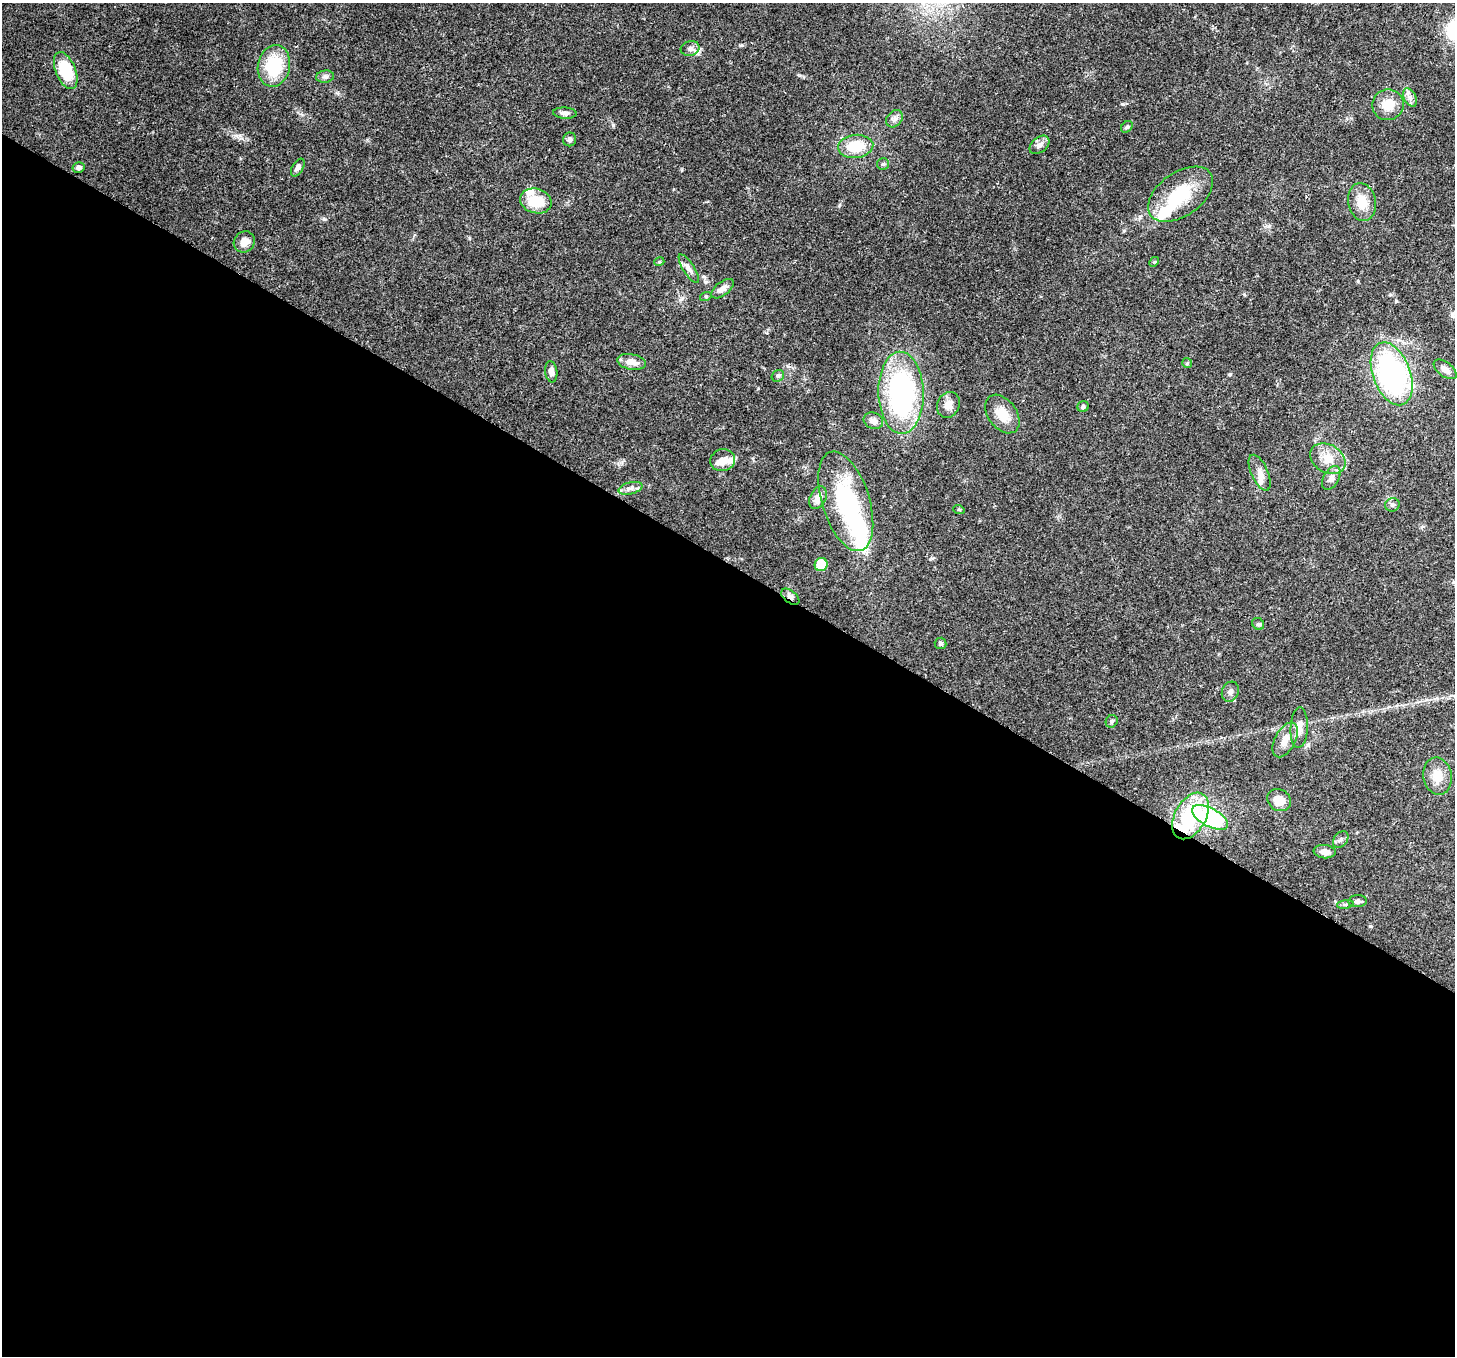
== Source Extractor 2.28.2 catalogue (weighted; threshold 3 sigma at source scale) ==
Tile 14 of 4 x 4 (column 2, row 4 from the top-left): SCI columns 1530-2982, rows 355-1708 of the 5960 x 6058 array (HDU 1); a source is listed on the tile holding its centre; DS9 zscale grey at full resolution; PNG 1457 x 1358 px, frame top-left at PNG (2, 3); each listed source drawn as its Kron ellipse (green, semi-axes under 4 px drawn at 4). Shown black and unused: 59% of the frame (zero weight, under 3 of 4 exposures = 8% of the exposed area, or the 3 px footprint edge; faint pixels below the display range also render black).
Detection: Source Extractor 2.28.2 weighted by HDU 2 'WHT'; one run over the whole footprint, this tile lists its part. Background 0.0595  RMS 0.0035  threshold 0.0158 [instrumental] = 3 sigma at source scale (4.5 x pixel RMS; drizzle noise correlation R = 1.50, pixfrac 1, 0.0396/0.0396 arcsec/px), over >= 5 px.
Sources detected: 68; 2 inside a brighter object's white glare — neither listed nor drawn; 6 inside a brighter listed object's ellipse — not listed separately; the other 60 listed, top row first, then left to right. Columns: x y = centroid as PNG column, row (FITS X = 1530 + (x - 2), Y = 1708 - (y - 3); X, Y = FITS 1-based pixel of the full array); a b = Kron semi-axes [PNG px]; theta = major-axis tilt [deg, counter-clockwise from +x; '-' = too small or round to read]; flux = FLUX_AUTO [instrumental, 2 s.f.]
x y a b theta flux
690 48 9 7 17 1.4
274 66 21 16 79 17
66 71 19 10 -67 16
325 77 9 6 6 1
1410 98 10 6 -63 1.5
1388 105 16 15 - 5.5
565 113 12 5 -3 1.3
895 119 9 7 51 1.4
1127 127 6 5 - 0.65
570 139 7 6 - 1.1
1039 145 11 7 41 1.8
856 146 18 11 6 10
883 164 6 6 - 0.66
298 167 10 5 59 1.2
79 168 6 5 - 1.2
1181 194 37 22 35 16
536 201 16 12 -16 9.1
1362 202 19 14 -80 6.3
244 242 11 10 - 3.2
659 262 5 3 - 0.38
1154 262 5 4 - 0.38
689 269 16 5 -57 1.7
723 289 13 7 38 2.1
706 296 6 4 17 0.4
631 362 14 7 -10 3.3
1187 363 5 5 - 0.47
1445 369 13 7 -37 2.1
551 372 10 6 -82 1.6
1392 374 33 18 -69 72
778 376 6 5 - 0.72
901 393 41 22 -89 66
948 405 13 11 66 2.7
1083 407 6 5 - 0.79
1002 414 21 14 -53 5.9
873 421 10 8 -25 1.8
1328 459 19 14 -31 5.7
723 460 12 11 - 3.3
1260 473 19 8 -66 2.7
1331 478 13 7 62 1.9
630 488 12 6 13 1.5
818 498 12 8 63 3.5
846 501 52 23 -73 39
1392 505 7 6 - 0.97
959 510 6 3 -19 0.39
821 565 7 6 - 7.4
790 597 10 6 -38 1.3
1258 624 6 5 - 0.67
940 643 6 6 - 0.64
1230 692 10 8 68 1.5
1112 721 6 5 - 0.75
1299 728 20 8 87 2.8
1285 740 19 10 62 3.6
1437 776 19 14 -80 5.2
1279 800 12 10 -37 4.5
1191 816 25 15 61 27
1210 817 20 9 -28 42
1341 839 9 6 53 0.99
1325 852 11 6 -7 2.1
1358 901 9 6 4 1
1345 904 8 4 8 0.64
Overlapping masked pixels (flux is a lower limit): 1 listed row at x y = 790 597
Unlisted compact peaks at least as high as the median listed source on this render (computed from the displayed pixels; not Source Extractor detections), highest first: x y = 1123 104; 469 238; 740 45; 1396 301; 240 135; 1358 281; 682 170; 323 219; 1244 294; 932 558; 1390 295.